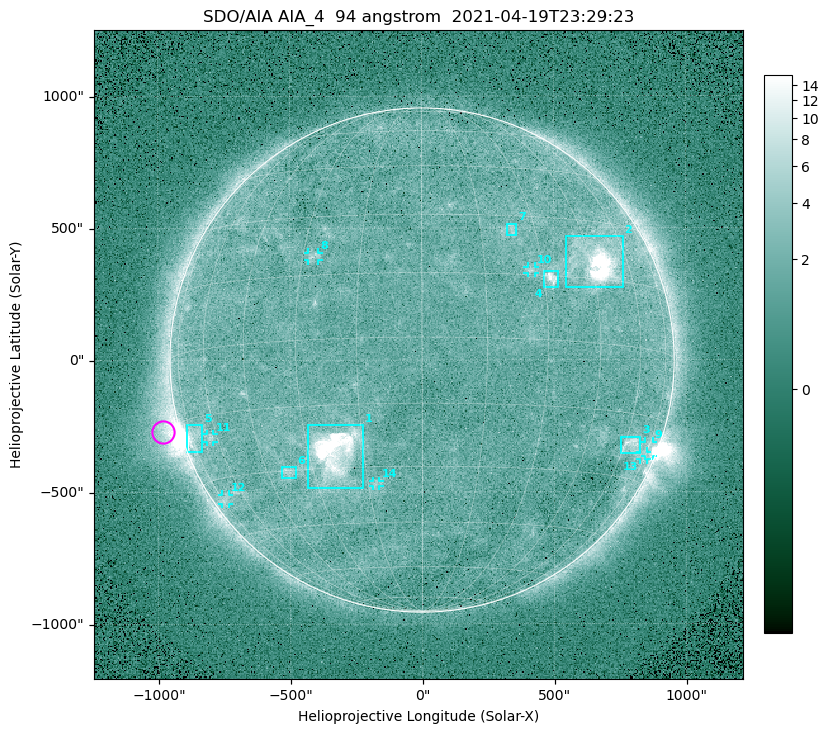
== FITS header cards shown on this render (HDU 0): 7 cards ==
TELESCOP= 'SDO/AIA '
INSTRUME= 'AIA_4   '
WAVELNTH=                   94
WAVEUNIT= 'angstrom'
DATE-OBS= '2021-04-19T23:29:23.12'
CTYPE1  = 'HPLN-TAN'
CTYPE2  = 'HPLT-TAN'

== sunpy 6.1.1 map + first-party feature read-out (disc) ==
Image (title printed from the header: SDO/AIA AIA_4  94 angstrom  2021-04-19T23:29:23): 512 x 512 px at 4.8 arcsec/px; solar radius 955 arcsec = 199 px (full disc in frame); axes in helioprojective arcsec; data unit not stated in the header (colour bar unlabelled)
Orientation: roll -0.138 deg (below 1 deg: not rotated)
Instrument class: DISC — disc imager (sunpy class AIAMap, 94 A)
Bright regions (active regions / flare kernels): reference = the median radial profile (limb darkening/brightening removed); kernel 5 px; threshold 5 sigma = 2.41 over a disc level ~1.74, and >= 1.15x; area >= 9 px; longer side >= 5 px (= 24 arcsec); searched inside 0.97 R_sun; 14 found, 14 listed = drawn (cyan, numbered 1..; 7 of them under ~33 arcsec drawn as corner ticks so the feature stays visible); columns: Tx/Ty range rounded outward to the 10 arcsec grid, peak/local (2 s.f.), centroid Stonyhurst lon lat
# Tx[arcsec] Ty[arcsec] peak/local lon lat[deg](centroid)
1 -430..-220 -490..-240 78 -22 -26
2 540..760 270..470 25 +47 +19
3 750..830 -360..-290 4.3 +63 -22
4 460..520 270..340 6.8 +32 +14
5 -900..-830 -350..-240 6.2 -73 -19
6 -540..-480 -450..-400 3.1 -38 -30
7 320..360 470..520 2.9 +23 +26
8 -430..-390 380..410 3 -27 +20
9 840..880 -370..-310 3 +75 -22
10 400..430 330..360 3 +27 +16
11 -820..-790 -310..-280 2.9 -63 -20
12 -760..-730 -550..-510 2.2 -73 -35
13 820..850 -380..-350 2.1 +73 -24
14 -190..-160 -480..-450 2.6 -13 -34
Off-limb structures (1.02-1.3 R_sun): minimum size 50 px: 6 found; the strongest spans PA ~90..115 deg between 1.02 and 1.22 R_sun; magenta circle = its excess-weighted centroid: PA ~105 deg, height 1.07 R_sun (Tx ~-980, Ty ~-270 arcsec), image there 4.8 x the reference